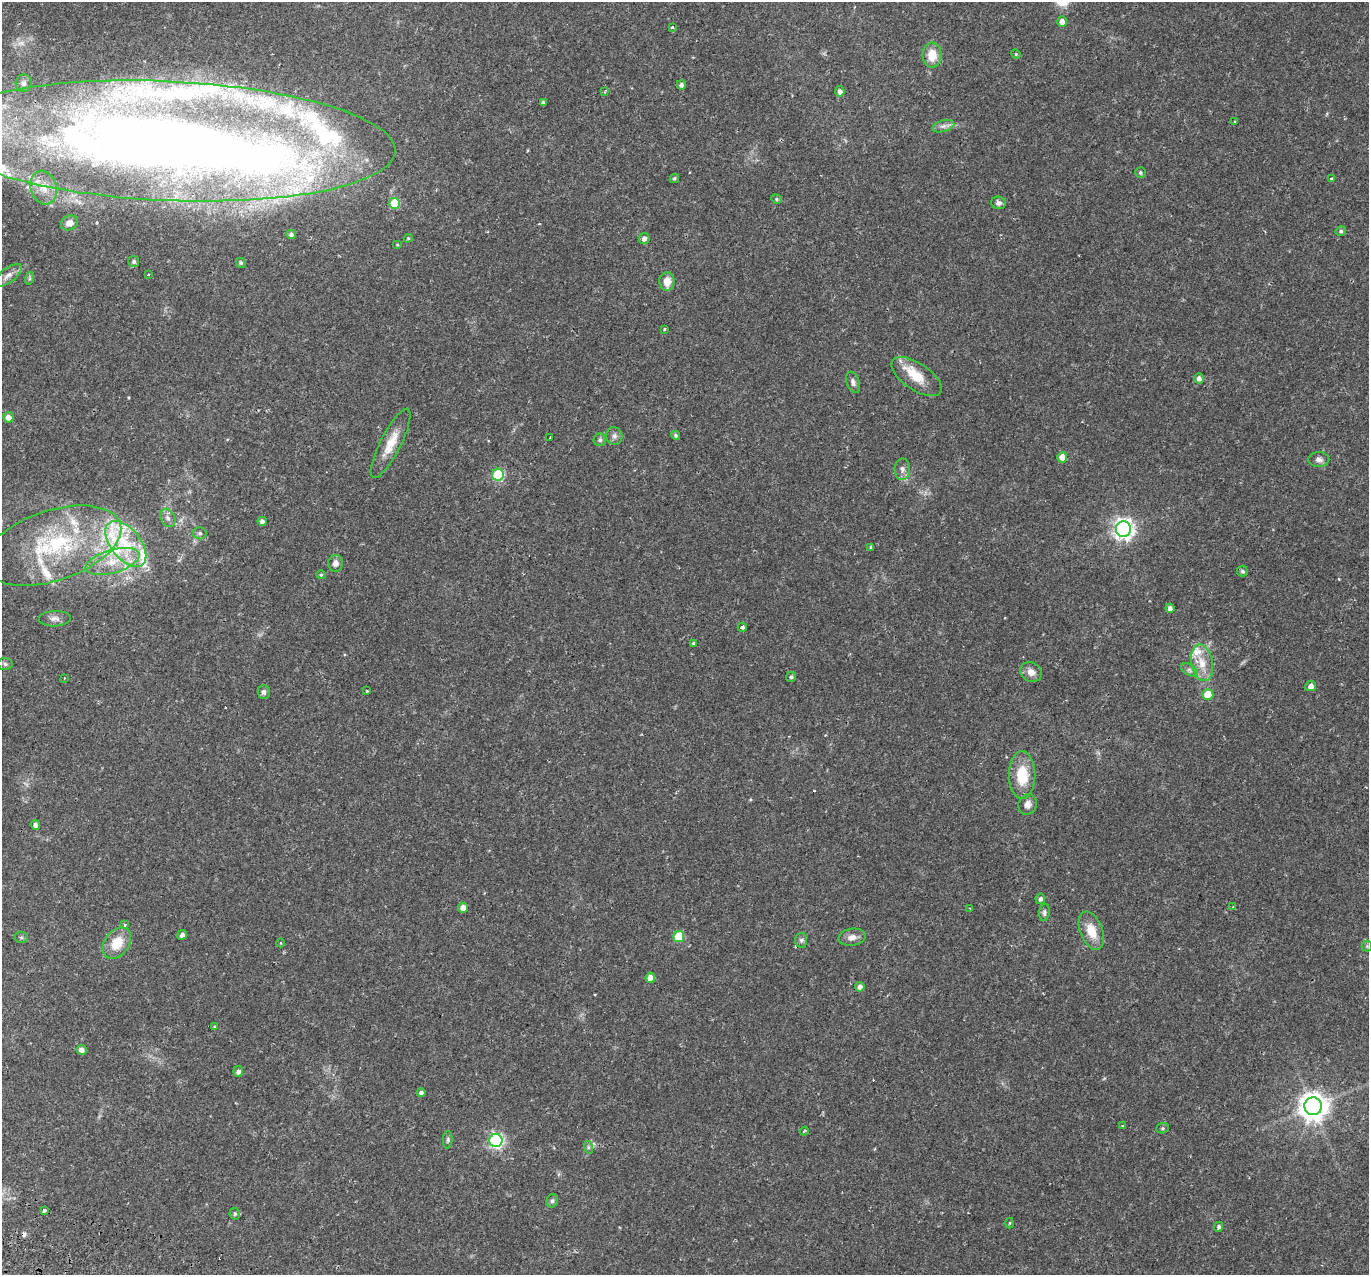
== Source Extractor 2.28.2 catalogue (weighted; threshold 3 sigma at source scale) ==
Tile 7 of 4 x 4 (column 3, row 2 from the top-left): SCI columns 2805-4171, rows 2843-4115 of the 5617 x 5745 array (HDU 1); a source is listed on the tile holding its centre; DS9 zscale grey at full resolution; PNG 1371 x 1277 px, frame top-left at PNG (2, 2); each listed source drawn as its Kron ellipse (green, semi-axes under 4 px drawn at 4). Shown black and unused: <1% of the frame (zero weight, under 2 of 3 exposures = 5% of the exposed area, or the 3 px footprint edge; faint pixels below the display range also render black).
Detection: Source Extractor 2.28.2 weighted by HDU 2 'WHT'; one run over the whole footprint, this tile lists its part. Background 0.0342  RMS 0.0038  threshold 0.0171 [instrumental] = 3 sigma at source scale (4.5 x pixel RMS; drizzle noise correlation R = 1.50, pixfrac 1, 0.0396/0.0396 arcsec/px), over >= 5 px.
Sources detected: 130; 2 inside a brighter object's white glare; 6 cosmic-ray / hot-pixel residue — neither listed nor drawn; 16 inside a brighter listed object's ellipse — not listed separately; the other 106 listed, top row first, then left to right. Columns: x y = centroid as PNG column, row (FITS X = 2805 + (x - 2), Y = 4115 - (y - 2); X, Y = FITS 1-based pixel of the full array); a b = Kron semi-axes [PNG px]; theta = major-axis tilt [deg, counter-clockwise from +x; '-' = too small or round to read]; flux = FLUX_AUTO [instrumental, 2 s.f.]
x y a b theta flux
1062 22 5 5 - 2.3
672 27 4 3 - 0.49
1016 54 5 4 - 0.38
932 55 12 9 90 6.6
24 83 9 8 - 1.4
681 85 5 4 - 1.2
840 91 5 4 - 1.4
604 92 4 3 - 0.38
543 103 4 4 - 0.8
1235 122 4 3 - 0.28
943 126 11 5 15 1.6
166 141 229 59 -3 720
1140 172 5 5 - 0.67
674 178 5 4 - 0.52
1332 179 3 3 - 3.4
44 188 17 13 -73 5.3
776 199 5 4 - 0.51
394 203 5 5 - 15
998 203 7 6 - 1.3
69 223 9 7 29 2.2
1341 231 5 4 - 0.72
291 234 5 4 - 0.9
408 238 4 4 - 0.43
644 239 5 5 - 1.4
397 244 5 3 - 0.31
134 261 5 5 - 0.94
241 263 5 4 - 0.62
8 275 16 7 38 2.3
148 275 3 2 - 0.77
30 278 6 4 72 0.56
667 281 9 7 -88 4.4
664 329 3 2 - 0.37
917 377 29 13 -33 8.3
1199 378 5 5 - 1.5
853 382 11 6 -72 1.4
8 417 5 5 - 2.6
675 435 5 4 - 0.77
614 436 9 8 - 1.4
550 438 3 3 - 1.9
600 440 6 6 - 0.84
391 443 38 10 63 7.4
1062 457 5 5 - 4.7
1319 459 10 7 1 1.7
902 469 11 8 88 1.8
498 475 6 6 - 27
168 518 10 7 -61 1.6
262 521 5 4 - 1.2
1123 529 8 7 - 200
200 533 7 6 - 0.91
126 544 27 15 -51 14
53 546 71 35 18 54
871 547 3 3 - 0.64
112 561 28 11 16 9.3
335 563 8 7 - 1.9
1242 571 5 5 - 0.84
321 575 4 4 - 0.41
1170 608 4 4 - 1.3
55 619 16 8 2 2.1
742 627 4 4 - 1
693 643 4 3 - 0.45
1202 663 18 10 -79 6.2
5 664 7 6 - 0.86
1189 670 9 5 -33 1.2
1031 672 11 9 -33 2.8
791 677 5 5 - 0.62
64 678 3 2 - 0.42
1311 686 5 5 - 2.1
367 690 3 2 - 0.44
264 692 7 6 - 1
1208 695 5 5 - 11
1022 775 24 13 -90 11
1028 804 10 9 - 2
35 825 4 4 - 1.5
1040 899 5 4 - 1
1233 907 4 3 - 0.37
463 908 5 5 - 2.9
970 908 4 3 - 0.43
1044 912 8 5 84 0.98
125 925 4 4 - 0.51
1091 931 20 11 -68 6.8
182 935 5 4 - 1.4
21 937 6 5 - 0.65
679 937 5 5 - 15
852 937 13 8 9 2.3
801 940 7 6 - 1
117 943 17 12 54 7.5
281 943 4 3 - 0.25
1367 946 5 5 - 0.55
650 978 5 4 - 3
860 987 5 4 - 1.6
214 1027 3 3 - 0.73
81 1050 5 5 - 1.7
238 1071 5 5 - 1.2
421 1093 4 4 - 1
1313 1106 9 8 - 500
1123 1126 3 2 - 0.34
1162 1128 6 5 - 0.54
804 1131 4 3 - 0.33
448 1140 8 4 86 0.73
496 1141 6 6 - 80
588 1147 6 4 -72 0.65
552 1201 7 5 74 0.83
44 1210 3 3 - 1.1
235 1214 6 5 - 0.69
1009 1223 5 3 - 0.37
1219 1227 5 4 - 0.84